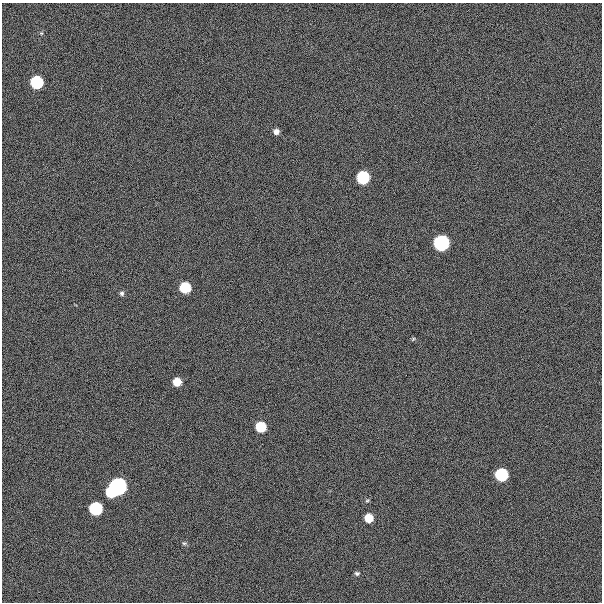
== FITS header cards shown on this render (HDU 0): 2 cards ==
NAXIS1  =                  600
NAXIS2  =                  600

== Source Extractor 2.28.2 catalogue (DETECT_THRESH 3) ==
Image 600 x 600 px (HDU 0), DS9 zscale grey, 1 PNG px = 1 image px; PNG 604 x 604 px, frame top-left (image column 1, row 600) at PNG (2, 3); no overlay
Background 300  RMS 19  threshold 57.8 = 3 sigma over >= 5 px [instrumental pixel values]
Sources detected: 18; all 18 listed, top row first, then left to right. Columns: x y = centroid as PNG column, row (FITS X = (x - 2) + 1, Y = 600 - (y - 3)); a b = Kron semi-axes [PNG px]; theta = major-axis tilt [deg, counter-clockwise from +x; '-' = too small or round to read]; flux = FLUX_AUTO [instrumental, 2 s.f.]
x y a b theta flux
41 33 5 4 - 1.5e+03
37 82 7 7 - 2.0e+05
276 131 6 5 - 6.0e+03
363 177 7 7 - 2.0e+05
441 243 7 7 - 6.0e+05
185 287 7 7 - 8.5e+04
122 293 6 5 - 2.9e+03
413 339 6 4 46 1.5e+03
177 382 6 6 - 2.8e+04
261 427 7 7 - 7.0e+04
501 475 7 7 - 2.0e+05
118 486 7 7 - 1.0e+06
111 492 6 6 - 9.9e+04
367 501 5 4 - 1.6e+03
96 508 7 7 - 2.1e+05
369 518 6 6 - 3.0e+04
184 543 6 4 6 1.9e+03
357 573 6 5 - 2.6e+03